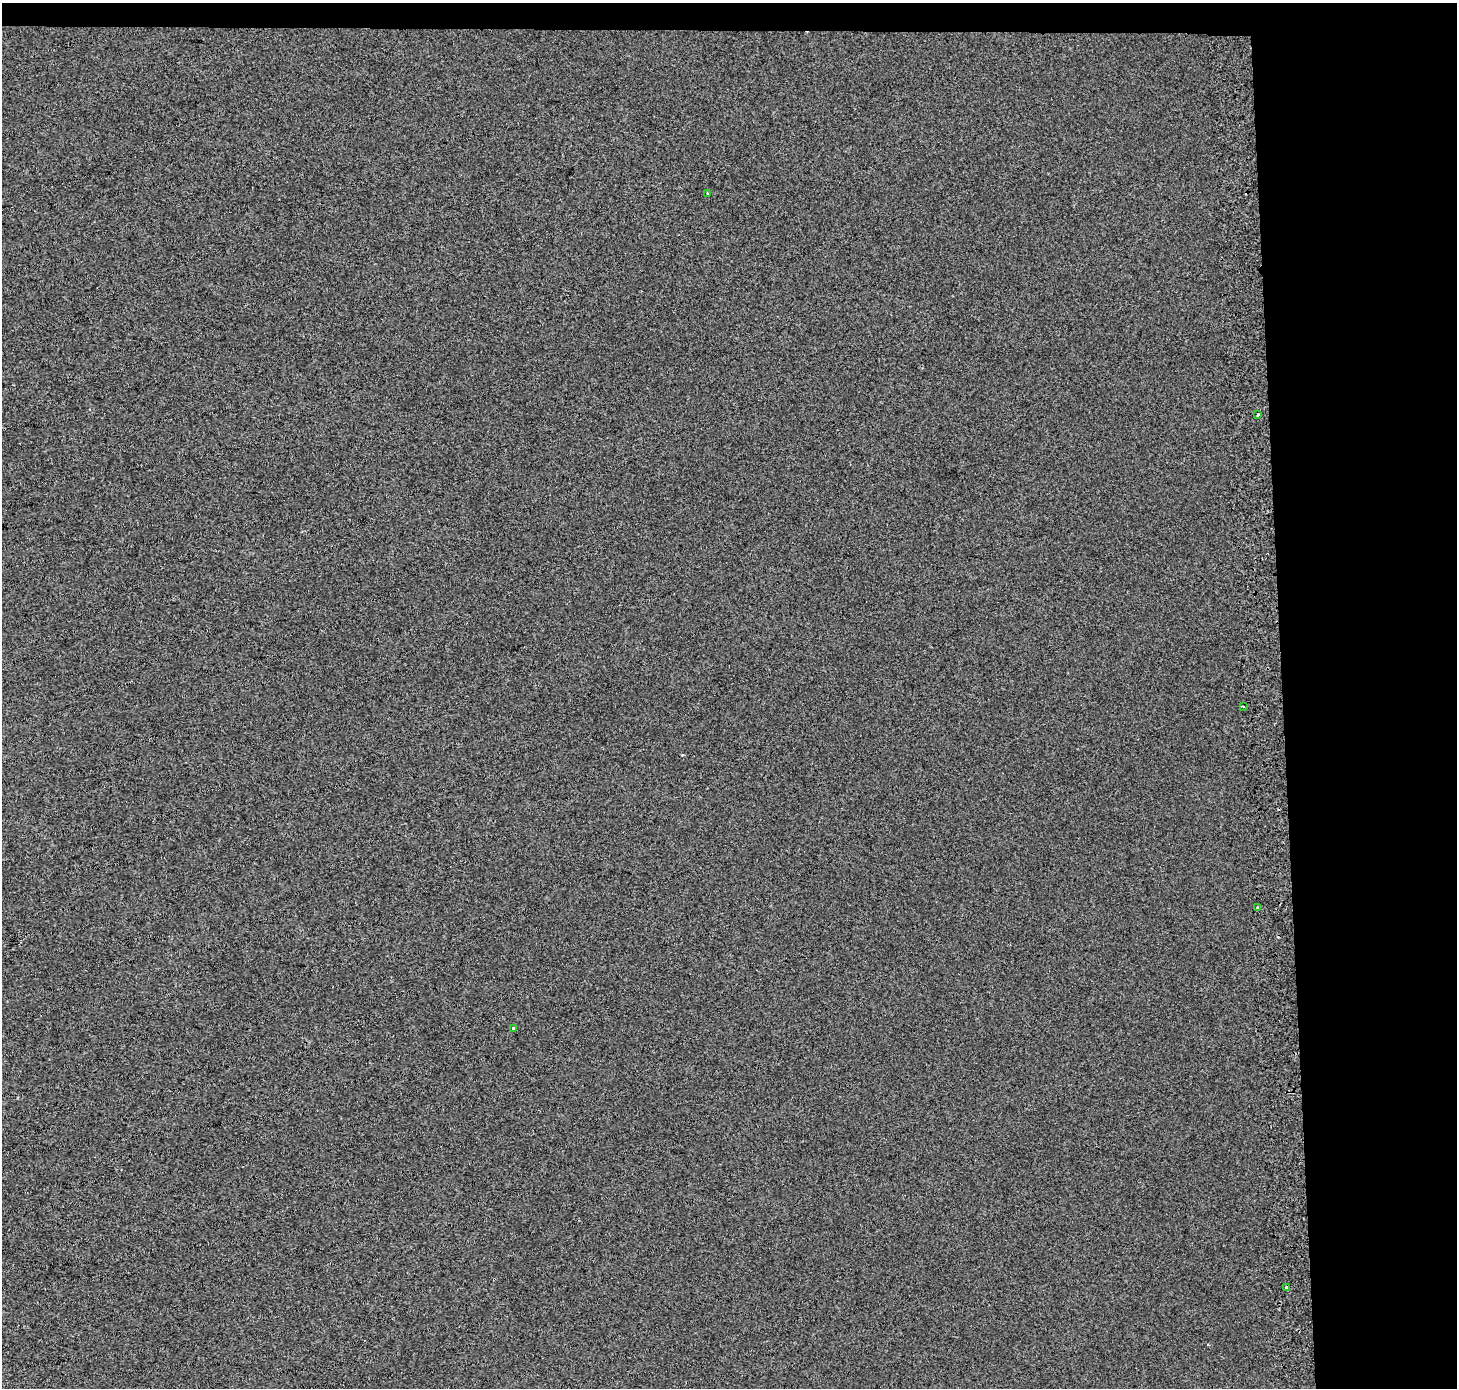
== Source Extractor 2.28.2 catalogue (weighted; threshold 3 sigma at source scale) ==
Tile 3 of 3 x 3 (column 3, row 1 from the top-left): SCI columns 2983-4437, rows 2774-4159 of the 4510 x 4167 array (HDU 1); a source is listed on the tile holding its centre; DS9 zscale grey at full resolution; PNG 1459 x 1390 px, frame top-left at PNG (2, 3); each listed source drawn as its Kron ellipse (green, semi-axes under 4 px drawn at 4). Shown black and unused: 14% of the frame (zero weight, under 2 of 3 exposures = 2% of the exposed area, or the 3 px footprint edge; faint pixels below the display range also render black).
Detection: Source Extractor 2.28.2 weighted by HDU 2 'WHT'; one run over the whole footprint, this tile lists its part. Background 0.00625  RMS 0.0067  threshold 0.0303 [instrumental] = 3 sigma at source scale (4.5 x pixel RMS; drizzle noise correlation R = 1.50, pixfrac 1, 0.0396/0.0396 arcsec/px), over >= 5 px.
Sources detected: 7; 1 cosmic-ray / hot-pixel residue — neither listed nor drawn; the other 6 listed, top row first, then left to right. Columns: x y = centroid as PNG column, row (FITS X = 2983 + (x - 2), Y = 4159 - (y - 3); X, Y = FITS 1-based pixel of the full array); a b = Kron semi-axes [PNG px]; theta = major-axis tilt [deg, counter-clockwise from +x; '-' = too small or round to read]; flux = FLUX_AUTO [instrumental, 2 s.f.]
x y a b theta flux
707 193 3 3 - 1.7
1258 415 3 2 - 1.2
1243 706 3 2 - 0.57
1258 908 3 3 - 0.78
514 1028 3 3 - 2.1
1287 1287 3 3 - 8.1